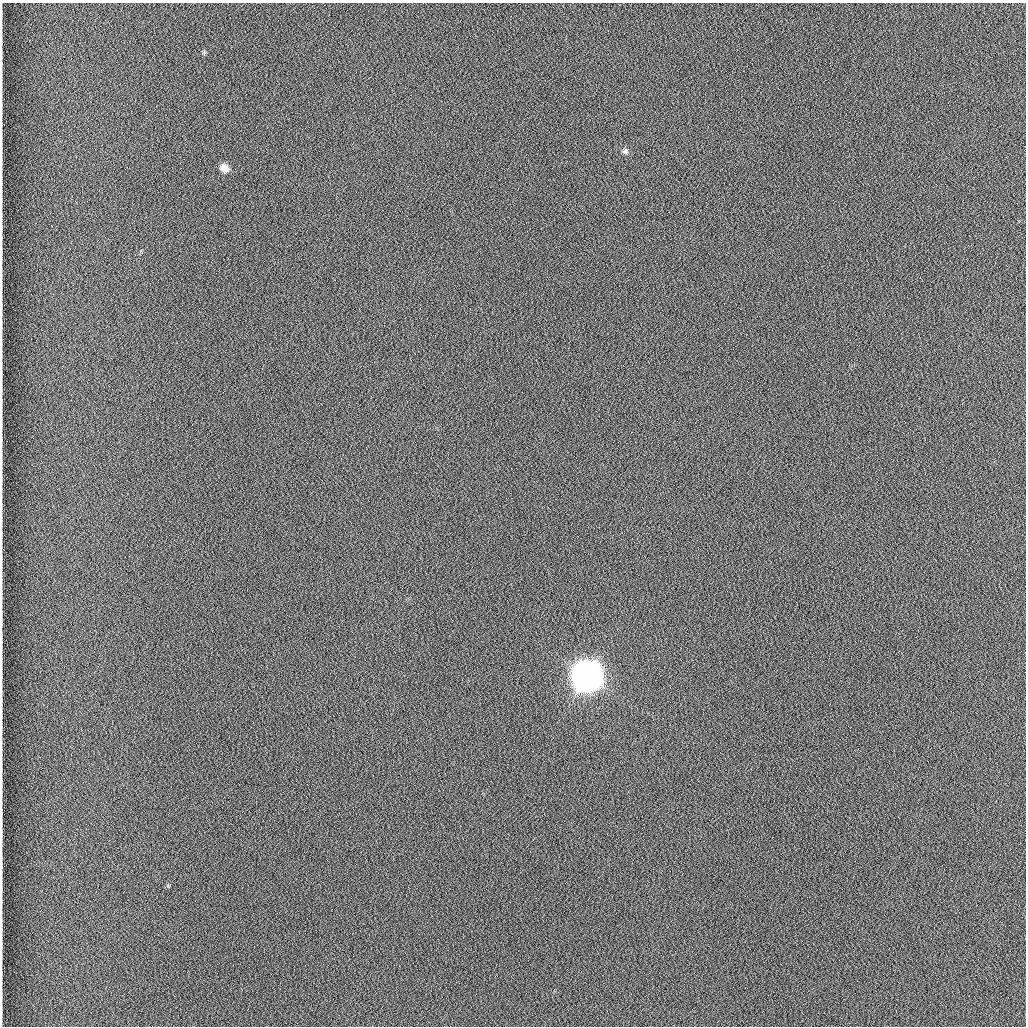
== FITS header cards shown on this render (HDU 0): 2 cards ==
NAXIS1  =                 1024 /fastest changing axis
NAXIS2  =                 1024 /next to fastest changing axis

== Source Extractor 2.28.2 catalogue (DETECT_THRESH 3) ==
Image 1024 x 1024 px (HDU 0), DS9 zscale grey, 1 PNG px = 1 image px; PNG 1028 x 1028 px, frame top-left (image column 1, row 1024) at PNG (2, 3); no overlay
Background 1260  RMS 5.9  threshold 17.7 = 3 sigma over >= 5 px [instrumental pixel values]
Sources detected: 3; all 3 listed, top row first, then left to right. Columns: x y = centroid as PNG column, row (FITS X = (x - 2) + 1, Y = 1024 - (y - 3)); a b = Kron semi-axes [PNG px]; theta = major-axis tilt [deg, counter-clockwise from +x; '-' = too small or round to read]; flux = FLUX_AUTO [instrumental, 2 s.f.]
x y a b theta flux
625 151 8 8 - 1.4e+03
224 168 9 7 -30 3.5e+03
587 676 11 11 - 1.0e+06